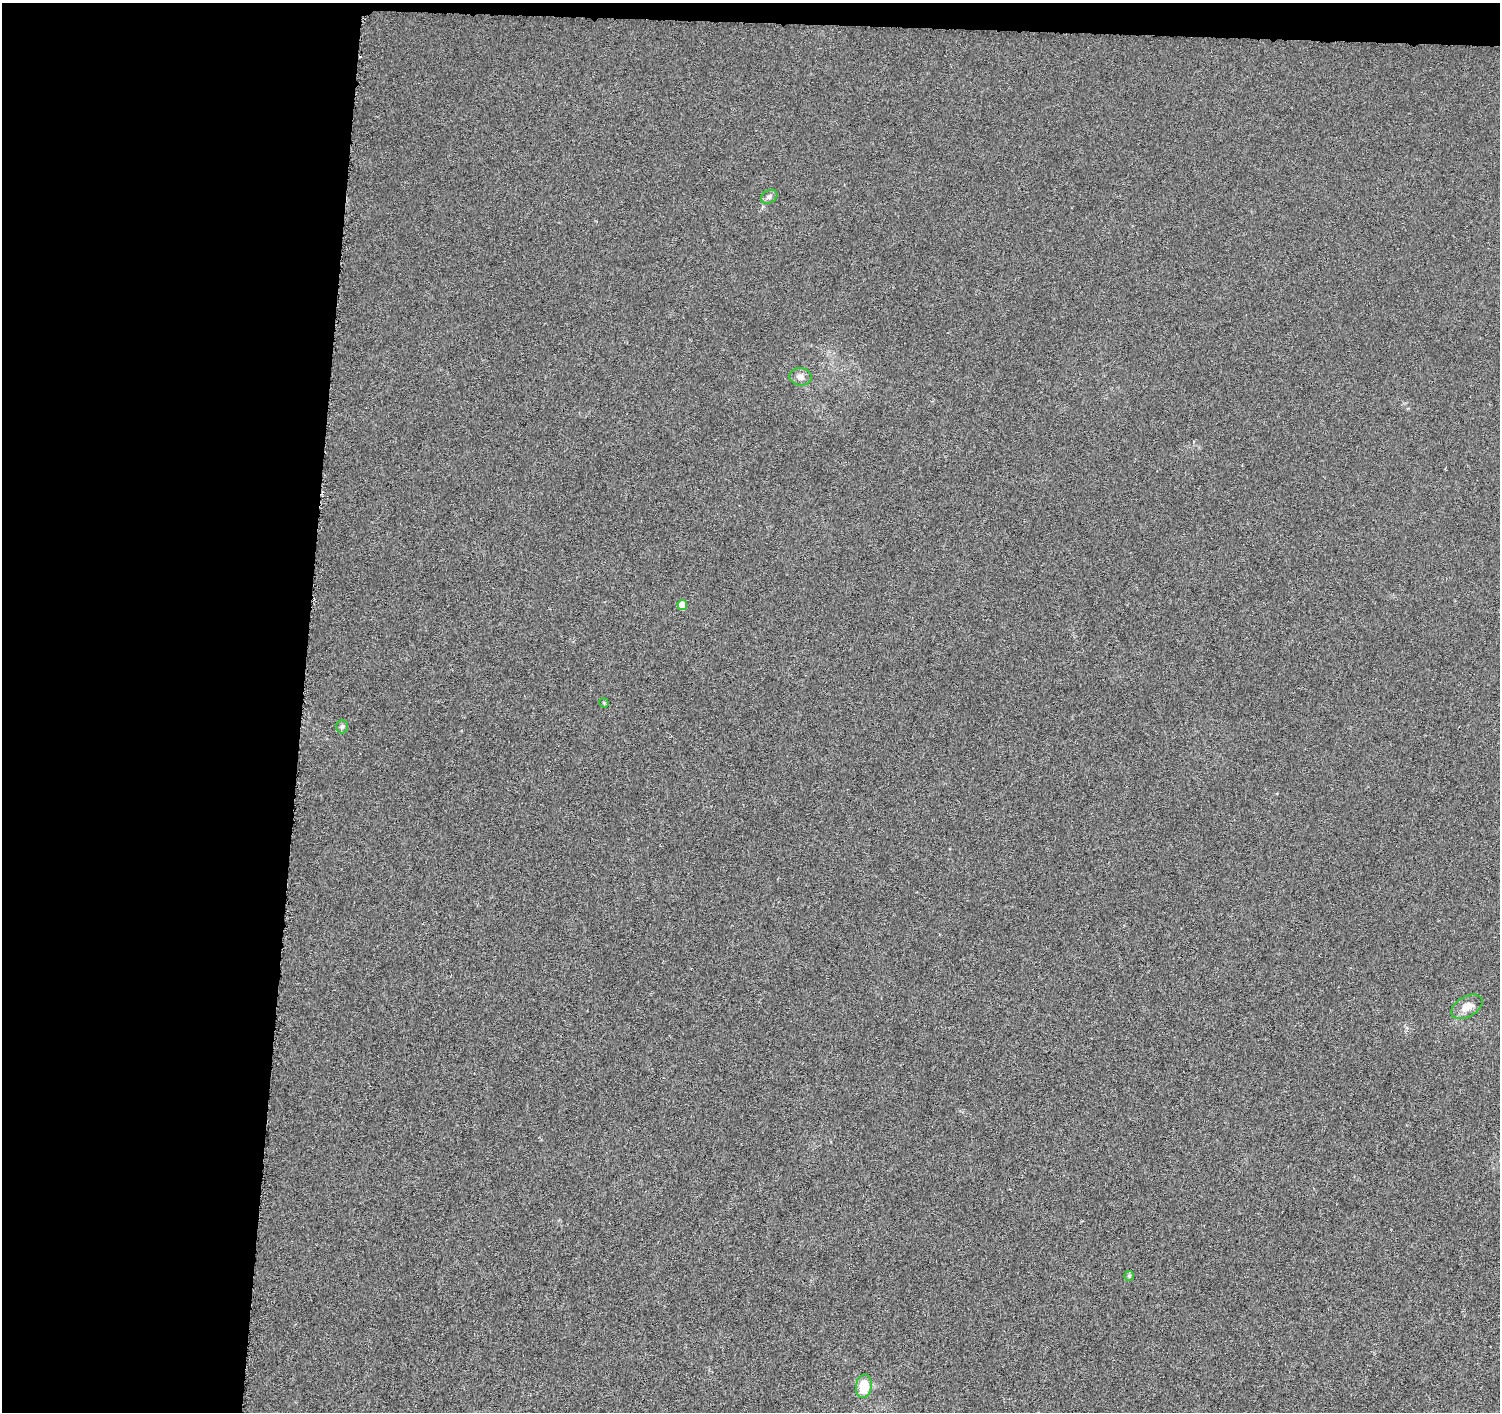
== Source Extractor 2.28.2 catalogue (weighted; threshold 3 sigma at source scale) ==
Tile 1 of 3 x 3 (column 1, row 1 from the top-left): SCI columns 10-1507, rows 3102-4511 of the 4509 x 4744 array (HDU 1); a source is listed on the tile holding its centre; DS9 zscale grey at full resolution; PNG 1502 x 1414 px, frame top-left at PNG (2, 3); each listed source drawn as its Kron ellipse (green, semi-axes under 4 px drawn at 4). Shown black and unused: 21% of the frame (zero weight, under 4 of 8 exposures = <1% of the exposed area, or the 3 px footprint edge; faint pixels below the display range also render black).
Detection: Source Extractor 2.28.2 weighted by HDU 2 'WHT'; one run over the whole footprint, this tile lists its part. Background -0.00214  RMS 0.0022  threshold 0.00903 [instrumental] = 3 sigma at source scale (4.09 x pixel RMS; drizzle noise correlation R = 1.36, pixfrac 0.8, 0.0396/0.0396 arcsec/px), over >= 5 px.
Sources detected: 9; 1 cosmic-ray / hot-pixel residue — neither listed nor drawn; the other 8 listed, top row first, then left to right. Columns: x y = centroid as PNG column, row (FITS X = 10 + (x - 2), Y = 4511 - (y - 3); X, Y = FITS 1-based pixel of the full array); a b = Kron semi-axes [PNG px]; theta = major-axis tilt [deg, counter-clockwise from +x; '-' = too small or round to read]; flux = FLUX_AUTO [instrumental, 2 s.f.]
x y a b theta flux
769 197 9 6 30 0.64
800 377 11 8 -6 1.2
682 605 5 5 - 4.5
604 703 5 4 - 0.21
342 726 7 6 - 0.45
1467 1007 17 10 30 2.2
1129 1276 5 5 - 0.28
864 1386 12 8 81 5.1